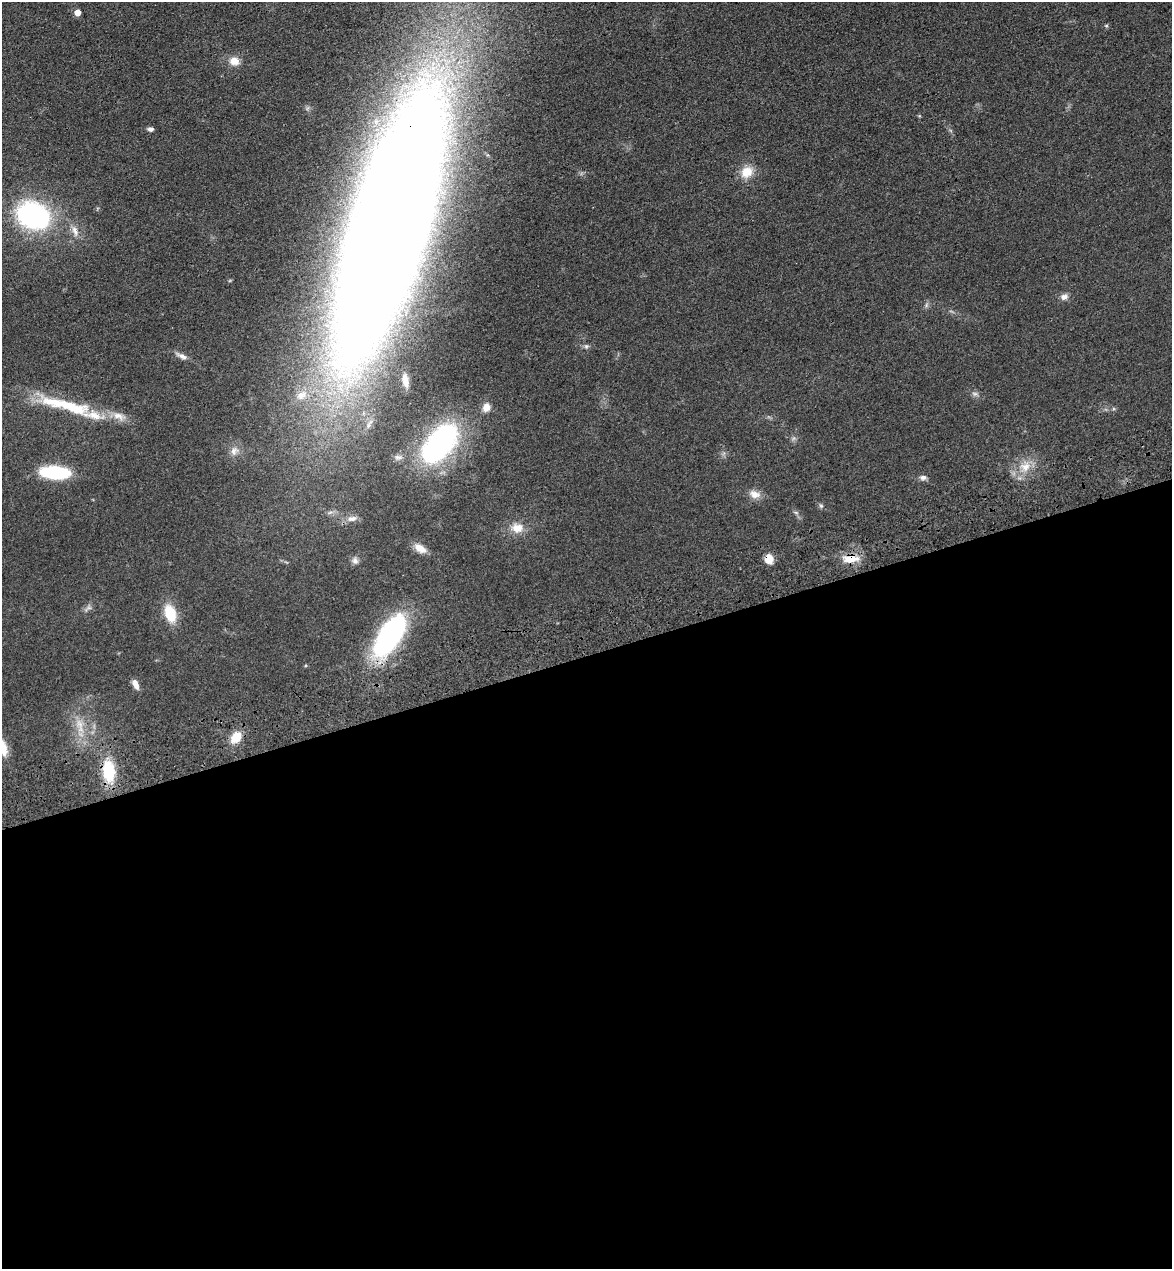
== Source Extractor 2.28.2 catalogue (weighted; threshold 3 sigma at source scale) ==
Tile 15 of 4 x 4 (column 3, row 4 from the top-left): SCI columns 2526-3695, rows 117-1383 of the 5166 x 5303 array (HDU 1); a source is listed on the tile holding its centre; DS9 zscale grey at full resolution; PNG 1174 x 1271 px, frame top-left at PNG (2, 2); no overlay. Shown black and unused: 48% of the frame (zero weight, under 3 of 4 exposures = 6% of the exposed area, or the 3 px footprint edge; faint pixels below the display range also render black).
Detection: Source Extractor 2.28.2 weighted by HDU 2 'WHT'; one run over the whole footprint, this tile lists its part. Background 0.0693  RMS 0.0071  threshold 0.0318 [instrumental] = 3 sigma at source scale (4.5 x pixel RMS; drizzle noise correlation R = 1.50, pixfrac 1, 0.05/0.05 arcsec/px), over >= 5 px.
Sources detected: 40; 3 inside a brighter listed object's ellipse — not listed separately; the other 37 listed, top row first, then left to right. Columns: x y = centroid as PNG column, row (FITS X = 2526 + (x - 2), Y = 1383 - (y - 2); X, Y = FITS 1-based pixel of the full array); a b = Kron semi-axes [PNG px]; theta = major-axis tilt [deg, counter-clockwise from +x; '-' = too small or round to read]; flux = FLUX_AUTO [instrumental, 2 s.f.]
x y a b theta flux
77 12 5 5 - 8.2
234 61 13 10 -12 7
150 129 6 5 - 2.1
747 172 16 14 46 11
33 216 28 21 -23 130
390 225 178 50 74 4200
75 231 17 7 -71 5.2
1064 297 10 8 22 3.4
926 305 7 4 72 1.3
586 346 7 5 69 1.4
181 356 17 6 -24 3.9
405 380 17 7 -79 6
975 394 9 6 -7 2
486 407 10 8 65 5.3
73 408 51 17 -15 37
440 443 45 24 50 140
234 451 12 9 58 4.3
398 457 12 7 4 2.9
1025 467 14 12 8 9.8
55 472 23 10 -4 64
923 477 10 7 8 2.4
755 494 15 11 -19 5.9
821 506 7 5 -63 1.4
796 513 6 4 -20 1.1
352 519 13 7 8 4.4
517 528 17 13 -4 9.7
420 548 15 8 -33 7.2
769 559 9 8 - 9.4
850 559 22 10 3 12
355 561 10 8 -59 2.9
170 613 21 12 -72 18
389 636 37 17 57 150
136 684 13 6 -68 4.1
79 724 17 8 -67 7.8
236 737 12 9 51 12
2 747 24 10 -73 11
109 771 24 13 -84 29
Overlapping masked pixels (flux is a lower limit): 3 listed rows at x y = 390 225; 769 559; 850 559
Isophote crosses this tile's border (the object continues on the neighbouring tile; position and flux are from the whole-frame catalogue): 2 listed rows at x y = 390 225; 2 747